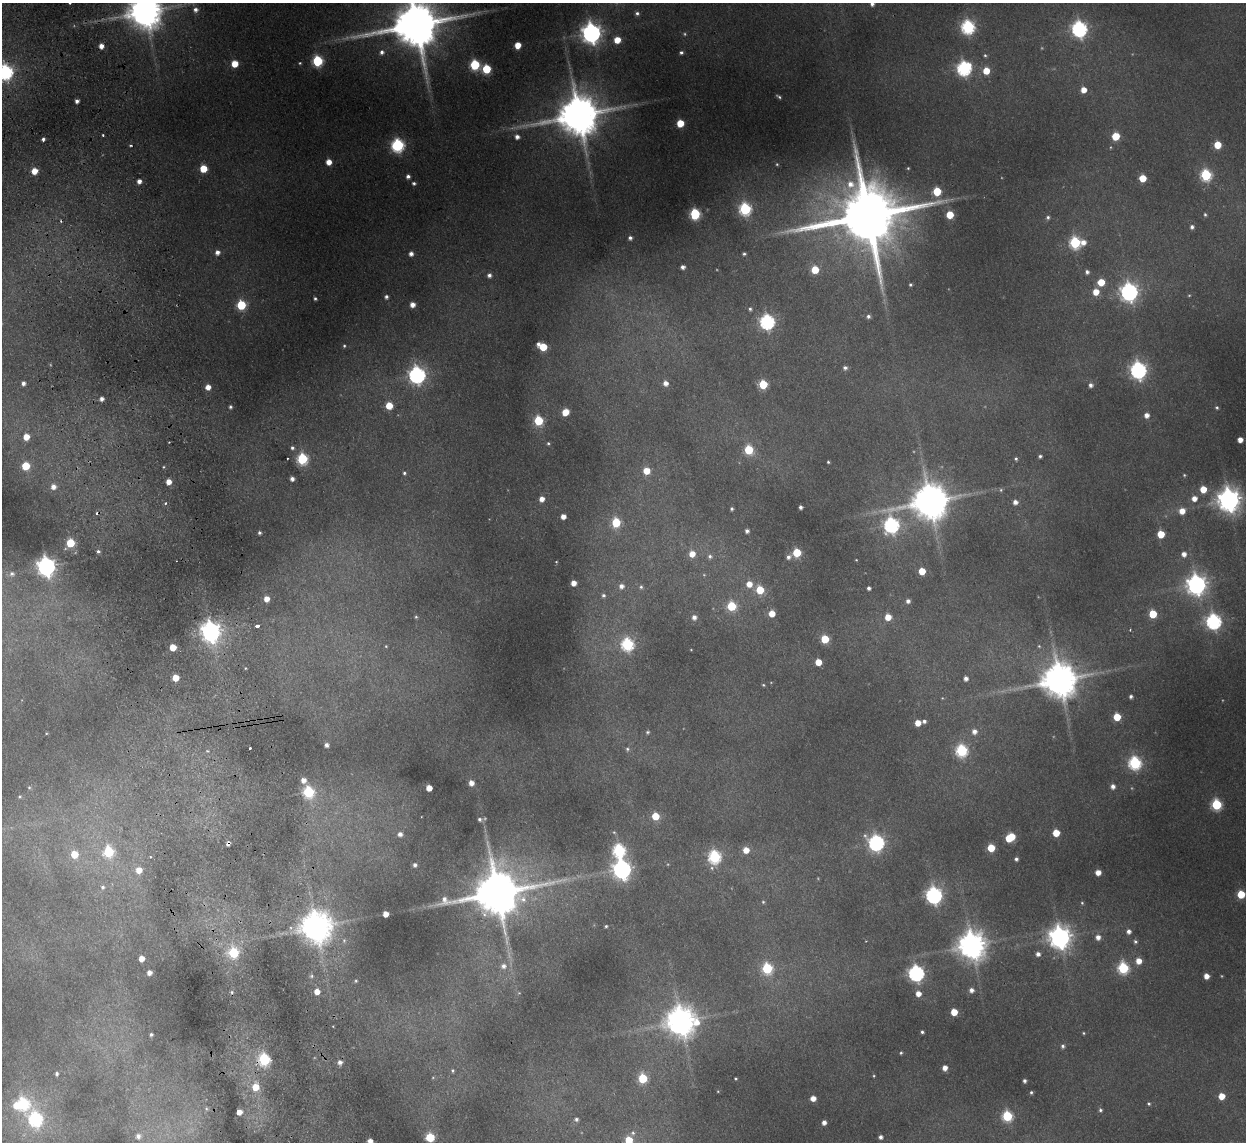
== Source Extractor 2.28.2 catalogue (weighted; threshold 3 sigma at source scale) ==
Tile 11 of 4 x 4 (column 3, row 3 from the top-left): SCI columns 2543-3786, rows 1293-2432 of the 5083 x 4981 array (HDU 1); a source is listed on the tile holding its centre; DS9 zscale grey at full resolution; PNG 1248 x 1144 px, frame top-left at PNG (2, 3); no overlay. Shown black and unused: <1% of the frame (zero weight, under 2 of 3 exposures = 3% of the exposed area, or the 3 px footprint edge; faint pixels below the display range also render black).
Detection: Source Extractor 2.28.2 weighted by HDU 2 'WHT'; one run over the whole footprint, this tile lists its part. Background 0.186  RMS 0.015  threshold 0.0658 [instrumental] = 3 sigma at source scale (4.5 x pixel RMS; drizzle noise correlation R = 1.50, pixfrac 1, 0.05/0.05 arcsec/px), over >= 5 px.
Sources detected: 284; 11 too faint to see at this stretch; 6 cosmic-ray / hot-pixel residue — not listed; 1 inside a brighter listed object's ellipse — not listed separately; the other 266 listed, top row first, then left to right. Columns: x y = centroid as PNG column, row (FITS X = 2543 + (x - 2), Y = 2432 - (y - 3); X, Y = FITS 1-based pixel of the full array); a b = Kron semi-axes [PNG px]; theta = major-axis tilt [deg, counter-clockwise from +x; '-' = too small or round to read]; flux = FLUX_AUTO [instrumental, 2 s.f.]
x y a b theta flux
872 4 4 4 - 4.7
195 10 6 6 - 7.5
145 12 10 10 - 3700
637 13 6 5 - 4.1
416 25 16 14 14 9000
968 27 7 6 - 270
1079 29 7 7 - 450
591 33 8 7 - 970
617 40 5 5 - 26
517 45 5 5 - 21
101 46 5 4 - 11
382 52 7 6 - 6.4
681 52 4 3 - 3.2
985 55 6 4 -71 2.5
317 61 6 6 - 140
300 63 4 3 - 1.5
234 64 5 5 - 29
475 65 6 6 - 120
964 68 7 7 - 350
486 69 6 6 - 76
986 71 5 5 - 30
5 72 7 7 - 390
1083 90 5 5 - 16
779 97 7 3 -33 2.5
77 101 4 4 - 5.3
579 115 13 12 - 6000
680 123 5 5 - 40
103 135 3 2 - 1.9
1115 136 5 5 - 49
517 137 5 5 - 6.9
43 139 4 3 - 3.7
131 145 4 3 - 1.7
397 145 7 6 - 250
1217 145 5 5 - 37
329 162 5 5 - 14
777 164 3 3 - 1.3
908 168 3 3 - 1.3
203 169 5 5 - 39
34 171 5 5 - 18
1206 175 6 6 - 170
408 176 4 4 - 5.3
1142 178 5 5 - 34
139 181 5 4 - 8.4
414 183 5 4 - 3.5
937 191 5 5 - 56
745 209 6 6 - 210
695 214 6 6 - 140
1205 214 5 4 - 2.3
950 215 5 5 - 42
867 216 22 17 9 17000
1048 217 5 5 - 3.2
1192 227 5 4 - 4.4
630 238 4 4 - 4.7
1083 242 7 6 - 11
1075 243 6 6 - 170
217 252 6 6 - 7.6
411 254 5 4 - 7.1
744 254 3 3 - 2.5
683 267 4 4 - 5.9
815 270 5 5 - 44
1087 272 4 4 - 4.7
489 275 5 5 - 5.1
1101 282 5 5 - 36
910 285 3 3 - 2.1
1096 292 5 5 - 24
1129 292 8 7 - 670
386 297 5 4 - 4.1
315 299 3 3 - 2.5
241 305 6 5 - 88
412 305 5 4 - 10
750 309 4 3 - 2.5
868 316 4 4 - 4.1
767 322 7 6 - 370
538 344 4 4 - 4.6
344 346 4 3 - 2
543 347 6 5 - 43
845 368 5 5 - 4.3
1138 370 7 7 - 520
417 375 7 7 - 560
23 383 4 4 - 5.5
665 383 5 5 - 9.2
763 384 5 5 - 68
1091 385 5 5 - 5.7
208 387 5 5 - 12
102 399 4 4 - 5.9
389 406 5 5 - 37
230 407 4 3 - 2.8
1217 408 5 4 - 2.4
565 412 6 5 - 27
1147 415 6 5 - 9.4
538 421 6 5 - 88
26 437 5 5 - 20
1240 440 5 4 - 12
548 443 5 4 - 1.9
292 448 5 5 - 3.2
748 450 6 5 - 81
1040 456 4 4 - 2.9
302 459 6 6 - 150
1016 459 5 4 - 2.4
828 462 3 3 - 1.8
26 466 5 5 - 48
646 471 6 5 - 26
404 473 5 4 - 2.8
1184 475 4 4 - 1.7
292 479 4 4 - 6.4
168 482 5 5 - 14
53 487 6 6 - 10
1203 489 5 5 - 27
1001 490 6 5 - 2.3
1194 498 6 5 - 12
542 499 5 5 - 11
1229 500 8 8 - 1500
930 501 12 10 9 4800
1015 502 5 5 - 8.5
801 507 4 3 - 4.6
732 509 4 4 - 2.7
1182 511 5 5 - 18
563 516 4 4 - 11
616 522 6 5 - 78
891 525 9 7 -83 400
747 531 4 4 - 5.1
259 533 4 4 - 2.9
1161 534 5 5 - 36
70 543 6 5 - 55
98 551 5 4 - 3.4
797 553 5 5 - 64
692 554 7 7 - 16
1184 554 5 5 - 8.7
710 556 7 6 - 4.6
788 557 7 5 33 5.4
556 562 4 2 - 0.98
46 566 7 7 - 890
922 571 5 5 - 32
12 574 7 6 - 4.3
573 583 5 4 - 13
749 584 6 6 - 17
1196 585 8 7 - 960
621 586 6 6 - 7.2
641 587 5 4 - 2.5
869 588 4 3 - 4.5
760 590 6 5 - 51
603 595 5 5 - 3.3
266 599 5 5 - 13
908 601 5 4 - 5.5
731 606 6 6 - 73
772 613 5 5 - 21
1153 614 5 5 - 55
416 617 4 4 - 2.1
694 617 5 5 - 7.6
888 617 5 5 - 23
1213 621 7 7 - 370
257 626 4 3 - 10
211 632 8 7 - 880
825 639 5 5 - 57
627 644 6 6 - 220
386 646 4 4 - 1.5
1039 646 6 4 -45 2.4
173 647 5 5 - 26
818 662 5 5 - 24
245 668 3 2 - 1.1
175 678 5 5 - 24
966 678 5 4 - 6.3
1060 680 11 10 - 4200
763 685 4 3 - 1.6
1131 696 4 4 - 3.6
1117 717 5 5 - 42
924 721 4 4 - 4
918 723 5 5 - 18
974 731 6 6 - 8.1
647 732 5 5 - 2.3
326 745 4 4 - 5.4
250 748 3 3 - 2.9
627 749 5 5 - 2.9
961 750 6 6 - 190
1135 763 6 6 - 240
303 780 5 5 - 10
471 783 5 4 - 11
1113 786 5 5 - 6.5
29 787 5 5 - 2.1
429 788 5 5 - 18
308 792 6 6 - 160
20 796 5 5 - 2.3
1216 805 6 6 - 130
655 816 5 5 - 37
480 819 7 6 - 4.2
1056 833 5 5 - 30
400 834 6 6 - 7.5
1011 836 5 5 - 34
876 843 7 7 - 440
991 848 5 5 - 42
619 850 7 6 - 220
746 850 6 6 - 19
108 852 7 6 - 94
74 854 6 5 - 38
714 857 7 6 - 220
1016 859 4 4 - 3.9
415 865 5 5 - 5
622 869 8 7 - 740
139 870 6 6 - 18
1098 872 5 4 - 14
103 887 7 6 - 5
497 893 17 13 11 8300
1241 894 5 5 - 51
934 895 7 6 - 510
763 902 5 4 - 1.8
1082 903 4 4 - 1.7
385 914 5 5 - 16
606 926 4 3 - 2.1
316 927 10 10 - 3000
1129 931 5 5 - 6.2
1060 937 8 8 - 1300
1098 937 6 5 - 9.2
1135 941 5 5 - 2.8
971 945 9 9 - 2200
233 952 6 6 - 110
1038 954 5 5 - 6.8
141 958 5 4 - 15
1139 961 6 6 - 15
503 966 9 8 - 10
767 968 6 6 - 130
1123 968 6 6 - 150
149 972 4 4 - 8.2
916 973 7 6 - 470
312 976 6 5 - 3.3
1206 976 5 4 - 13
356 981 5 4 - 2.1
971 990 5 5 - 7.1
317 991 6 6 - 15
232 992 5 4 - 2.4
918 994 6 5 - 13
954 1012 5 5 - 30
681 1021 10 9 - 2700
922 1032 3 3 - 2.8
1083 1033 4 3 - 1.6
151 1034 4 4 - 3.4
1063 1046 5 5 - 3.5
901 1053 4 3 - 2
264 1059 6 6 - 160
340 1062 5 5 - 6.9
945 1068 5 4 - 11
452 1071 5 5 - 2.6
57 1074 5 4 - 3.5
642 1078 6 5 - 77
735 1078 3 3 - 1.6
1024 1081 4 3 - 4.1
255 1087 8 7 - 27
718 1091 3 2 - 0.99
1031 1092 4 4 - 2.5
1221 1096 5 5 - 24
813 1098 5 4 - 13
23 1104 7 6 - 190
1149 1104 5 4 - 2.3
16 1105 7 6 - 23
206 1109 6 5 - 3.4
1100 1110 5 5 - 3.1
239 1112 5 4 - 13
1007 1116 6 6 - 120
35 1119 9 7 -66 290
576 1119 5 4 - 3.3
824 1122 4 4 - 7.6
633 1133 6 6 - 3.3
138 1136 7 6 - 7.8
430 1137 5 5 - 82
880 1137 4 4 - 5
629 1140 5 5 - 40
370 1141 4 4 - 9
Overlapping masked pixels (flux is a lower limit): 2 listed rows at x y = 5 72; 264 1059
Isophote crosses this tile's border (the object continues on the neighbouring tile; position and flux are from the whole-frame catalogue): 6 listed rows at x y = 872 4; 145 12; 416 25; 5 72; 629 1140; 370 1141